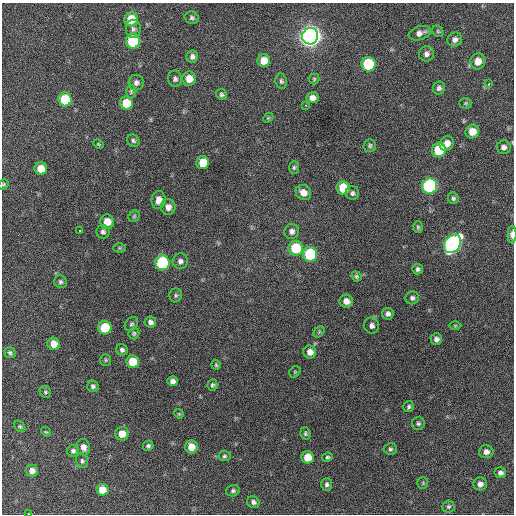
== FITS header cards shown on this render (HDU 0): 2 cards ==
NAXIS1  =                  512 / Axis length
NAXIS2  =                  512 / Axis length

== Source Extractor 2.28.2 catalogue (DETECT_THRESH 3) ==
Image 512 x 512 px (HDU 0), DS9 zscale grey, 1 PNG px = 1 image px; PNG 516 x 516 px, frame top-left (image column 1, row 512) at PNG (2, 3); each listed source drawn as its Kron ellipse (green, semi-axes under 4 px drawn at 4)
Background 547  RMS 16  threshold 46.7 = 3 sigma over >= 5 px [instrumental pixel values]
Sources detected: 113; all 113 listed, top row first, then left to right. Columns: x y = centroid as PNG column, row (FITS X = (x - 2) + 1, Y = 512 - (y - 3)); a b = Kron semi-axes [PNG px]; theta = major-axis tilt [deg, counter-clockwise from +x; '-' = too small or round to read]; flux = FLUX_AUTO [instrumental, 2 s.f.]
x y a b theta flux
192 18 7 6 - 2600
131 19 7 6 - 22000
133 29 9 7 -88 3700
438 31 6 5 - 1600
420 33 11 7 17 5200
310 36 8 8 - 890000
455 40 7 6 - 4200
133 41 7 7 - 75000
426 54 7 7 - 4000
192 57 6 5 - 3300
264 61 6 6 - 12000
478 61 8 7 - 11000
368 64 7 7 - 71000
175 79 8 7 - 3000
189 79 7 7 - 12000
314 79 5 5 - 1500
281 81 7 5 -80 2200
136 83 8 7 - 3900
489 84 3 3 - 5600
439 88 6 6 - 2800
131 91 7 5 90 1900
222 94 5 5 - 2100
312 98 6 5 - 5500
65 99 7 6 - 39000
126 103 6 6 - 23000
466 103 6 5 - 1600
305 105 3 2 - 2500
268 118 5 4 - 1200
472 132 7 7 - 14000
133 141 6 5 - 2100
98 144 5 3 - 1100
447 144 7 6 - 8600
370 146 6 6 - 2100
503 147 7 7 - 4000
439 150 7 7 - 43000
203 163 6 6 - 19000
294 167 6 5 - 1900
41 169 6 6 - 15000
3 184 5 4 - 1400
430 186 7 7 - 190000
343 188 7 6 - 23000
303 193 8 7 - 8900
352 193 7 6 - 2700
453 198 6 5 - 2200
158 200 9 7 84 7400
168 207 8 7 - 6300
134 216 6 5 - 1500
107 222 7 7 - 14000
418 227 6 5 - 1700
80 231 3 2 - 3300
292 231 7 7 - 4700
103 232 7 6 - 2900
512 235 9 4 90 6600
452 244 10 7 53 320000
119 248 6 5 - 1600
296 248 7 7 - 42000
310 254 7 7 - 72000
180 261 8 7 - 4000
162 263 7 7 - 96000
418 269 5 5 - 2500
356 276 5 4 - 2000
60 282 6 6 - 2300
176 295 7 6 - 2200
412 298 7 6 - 2800
346 301 7 6 - 6600
388 314 6 5 - 3800
150 322 6 5 - 3800
131 324 7 6 - 2300
455 325 6 4 1 1500
372 326 8 7 - 4000
105 328 7 6 - 36000
319 332 6 5 - 1500
134 333 6 5 - 2000
436 339 6 6 - 4000
54 344 6 6 - 11000
122 350 6 5 - 2600
310 352 6 6 - 7000
10 353 6 5 - 2100
106 360 6 5 - 1600
133 362 6 6 - 25000
216 365 5 5 - 1400
295 372 6 5 - 1300
173 381 5 5 - 4800
212 385 5 5 - 1800
93 386 6 5 - 2300
45 392 6 5 - 1900
409 407 6 5 - 2000
179 414 5 4 - 1000
418 424 6 6 - 2300
20 426 6 4 -48 1700
46 432 5 4 - 1200
305 433 6 5 - 1900
122 434 7 7 - 9600
148 446 5 5 - 2200
83 447 8 6 -74 6200
191 447 6 6 - 13000
390 449 6 5 - 2200
73 451 6 6 - 2500
486 452 7 6 - 5000
224 456 6 5 - 1800
308 457 6 6 - 17000
327 457 5 4 - 1800
82 461 7 6 - 2600
32 471 6 6 - 6800
500 473 6 5 - 3500
423 483 6 5 - 1400
327 484 6 5 - 2700
480 484 6 6 - 4900
102 490 6 6 - 15000
233 491 7 5 17 2400
253 502 6 5 - 3100
448 507 6 6 - 2000
29 514 4 2 - 570
At the frame edge (FLAGS 8, measured only in part): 4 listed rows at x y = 503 147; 3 184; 512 235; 29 514